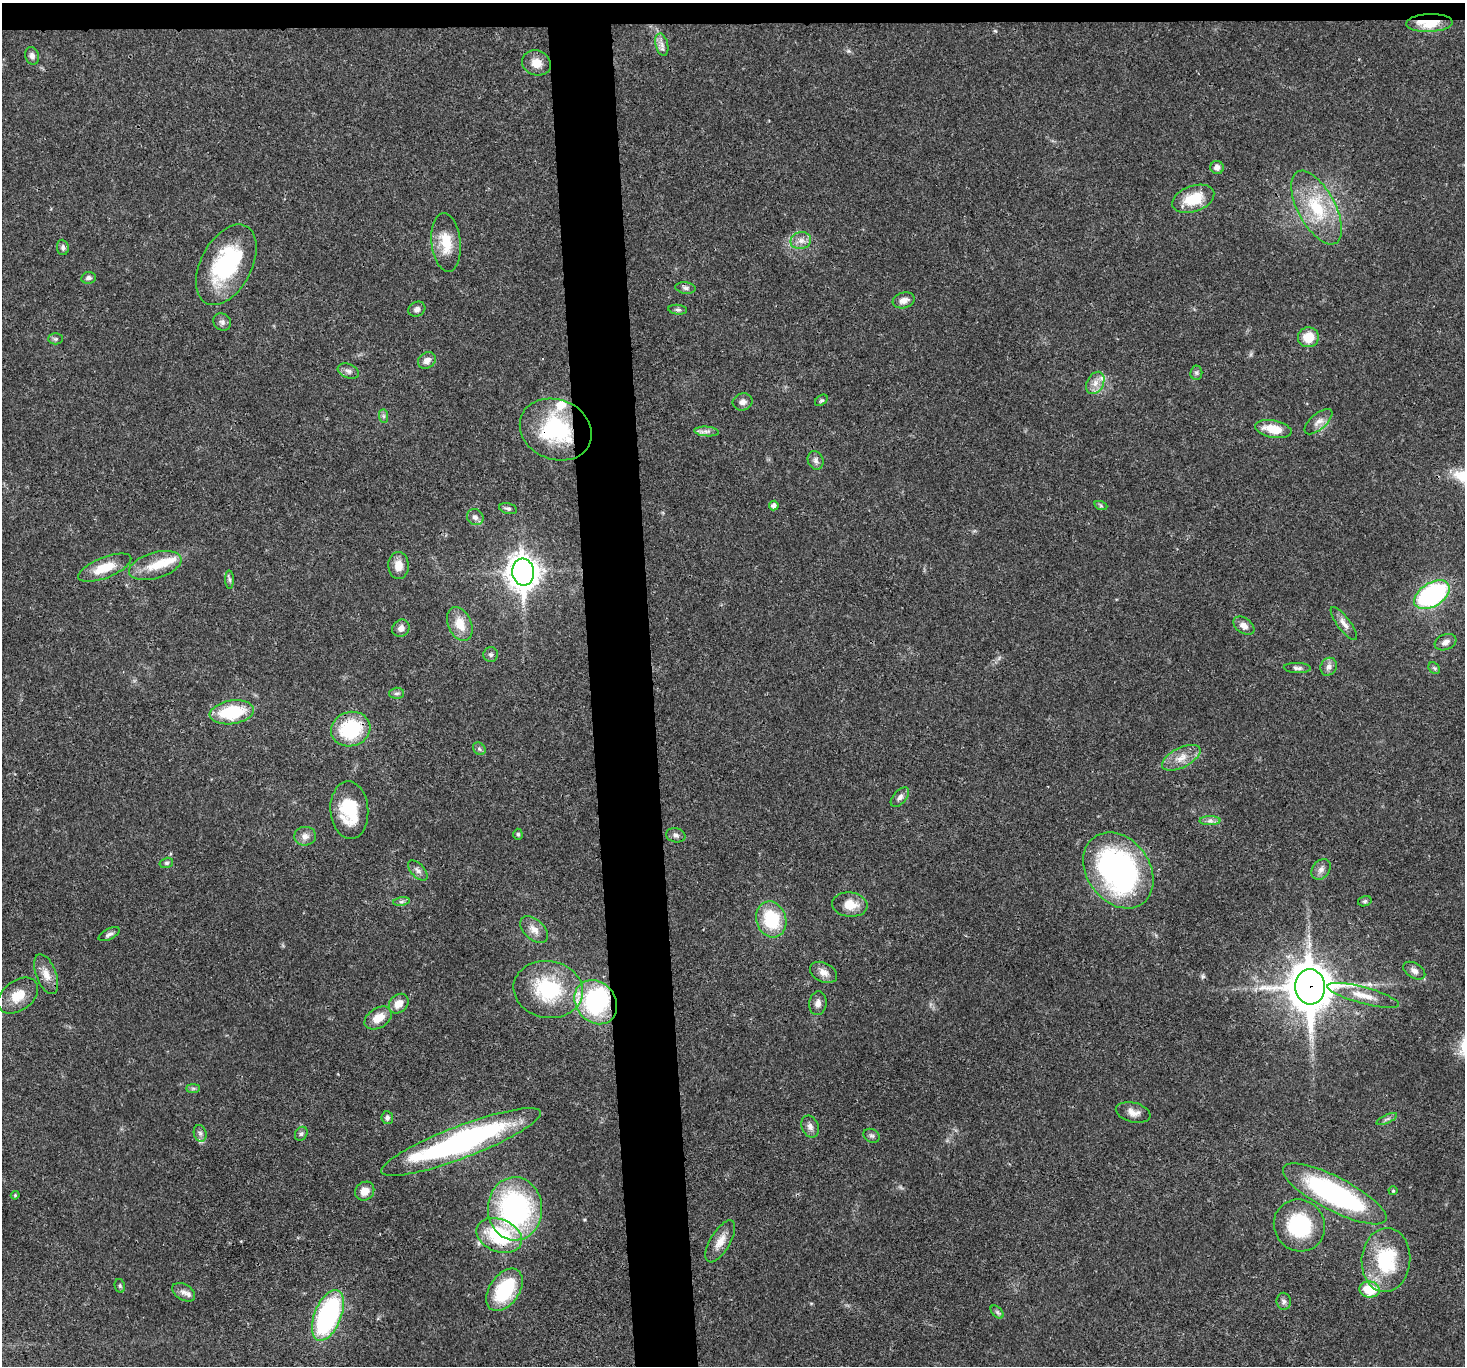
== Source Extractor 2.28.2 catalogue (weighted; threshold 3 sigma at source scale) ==
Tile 2 of 3 x 3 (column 2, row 1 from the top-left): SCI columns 1465-2927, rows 2876-4239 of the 4390 x 4366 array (HDU 1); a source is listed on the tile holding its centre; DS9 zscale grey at full resolution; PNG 1467 x 1368 px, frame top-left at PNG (2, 3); each listed source drawn as its Kron ellipse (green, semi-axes under 4 px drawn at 4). Shown black and unused: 6% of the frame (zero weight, under 3 of 4 exposures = <1% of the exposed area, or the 3 px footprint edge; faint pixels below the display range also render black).
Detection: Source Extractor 2.28.2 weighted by HDU 2 'WHT'; one run over the whole footprint, this tile lists its part. Background 0.0299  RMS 0.0024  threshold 0.0107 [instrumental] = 3 sigma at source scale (4.5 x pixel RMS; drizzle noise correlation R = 1.50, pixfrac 1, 0.05/0.05 arcsec/px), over >= 5 px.
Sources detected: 114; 2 inside a brighter object's white glare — neither listed nor drawn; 5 inside a brighter listed object's ellipse — not listed separately; the other 107 listed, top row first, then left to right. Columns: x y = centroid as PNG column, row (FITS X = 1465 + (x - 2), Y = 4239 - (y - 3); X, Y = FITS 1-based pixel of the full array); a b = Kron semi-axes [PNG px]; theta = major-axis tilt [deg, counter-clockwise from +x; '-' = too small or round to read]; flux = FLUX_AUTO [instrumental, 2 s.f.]
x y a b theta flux
1429 23 23 9 2 6.3
662 45 11 6 -77 1.2
32 56 9 7 -72 1
536 63 15 12 -19 2.8
1217 167 7 6 - 1.3
1193 199 22 13 20 7.2
1316 208 40 18 -62 13
801 241 10 8 13 1.6
446 242 29 14 -84 6
63 247 7 6 - 0.73
226 265 43 25 62 23
88 278 7 5 9 0.77
685 288 10 6 -8 0.74
904 300 11 7 17 1.6
417 309 9 7 28 0.95
678 310 9 5 -7 0.57
222 322 9 8 - 0.94
1308 337 10 10 - 4.4
56 339 7 5 0 0.48
427 360 9 7 33 1.4
348 371 11 7 -19 0.95
1196 373 7 6 - 0.54
1095 383 12 8 63 1.8
821 400 7 4 37 0.38
743 402 10 8 15 1.2
384 416 7 4 -89 0.49
1318 422 17 7 41 1.7
1273 429 19 8 -11 5.2
556 430 37 30 -22 22
706 431 12 5 -5 0.99
816 460 9 7 -66 0.98
774 506 5 5 - 0.98
1101 506 7 4 -19 0.41
508 509 9 5 -13 0.56
475 517 8 7 - 1
155 565 27 13 17 5.2
399 565 13 10 -89 2.7
105 568 28 10 21 5.6
523 572 13 11 -85 320
230 580 9 4 -89 0.55
1432 595 19 11 32 39
1344 623 20 6 -53 1.6
460 624 18 11 -66 4.1
1244 626 12 7 -35 1.5
401 628 9 8 - 1.1
1446 642 11 7 21 1.2
491 655 7 7 - 0.69
1329 667 9 8 - 1.1
1297 668 13 5 -2 0.79
1434 668 6 5 - 0.43
397 693 7 5 0 0.56
232 712 22 11 9 14
351 729 20 17 18 16
479 749 7 5 -46 0.52
1181 758 21 10 27 3
900 797 12 6 48 1.1
349 810 29 19 -85 12
1210 821 10 4 1 0.88
518 834 5 4 - 0.35
676 835 10 7 -13 0.84
305 836 11 9 6 1.4
166 863 7 5 15 0.41
1321 869 11 8 52 1.2
418 870 12 6 -47 1
1118 870 41 31 -54 68
401 901 8 4 9 0.51
1365 901 7 5 16 0.45
850 905 17 12 -6 3.8
771 919 18 15 -72 12
534 930 17 10 -43 2.2
109 934 11 5 27 0.81
1414 971 12 7 -31 1.2
824 972 14 9 -27 1.8
46 974 21 10 -69 2.8
1310 987 17 15 -86 770
548 989 35 28 -10 19
1363 995 37 8 -15 3.9
18 996 22 15 37 4.6
596 1002 23 19 -50 26
818 1003 12 8 83 1.2
399 1004 11 8 44 2.6
378 1018 15 9 31 3.7
193 1088 7 4 0 0.43
1133 1112 17 9 -13 1.9
387 1118 6 6 - 0.78
1387 1119 11 3 26 0.49
810 1127 11 8 -68 1.2
200 1133 8 6 -74 0.73
301 1134 7 6 - 0.54
872 1136 8 6 -29 0.61
461 1142 85 16 21 61
365 1191 10 8 41 2.6
1393 1191 4 4 - 0.27
1335 1194 57 17 -27 47
15 1195 4 4 - 0.27
515 1209 31 27 -89 46
1299 1225 26 25 - 17
499 1235 24 16 -22 17
720 1241 24 10 59 2.9
1386 1260 32 24 85 17
120 1286 7 5 -78 0.45
1370 1289 10 8 -10 7.1
505 1290 23 15 55 16
184 1292 12 8 -31 1.4
1284 1301 8 7 - 0.73
997 1312 8 4 -45 0.53
328 1315 27 13 68 42
Overlapping masked pixels (flux is a lower limit): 5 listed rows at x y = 1429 23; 556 430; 351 729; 1310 987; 596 1002